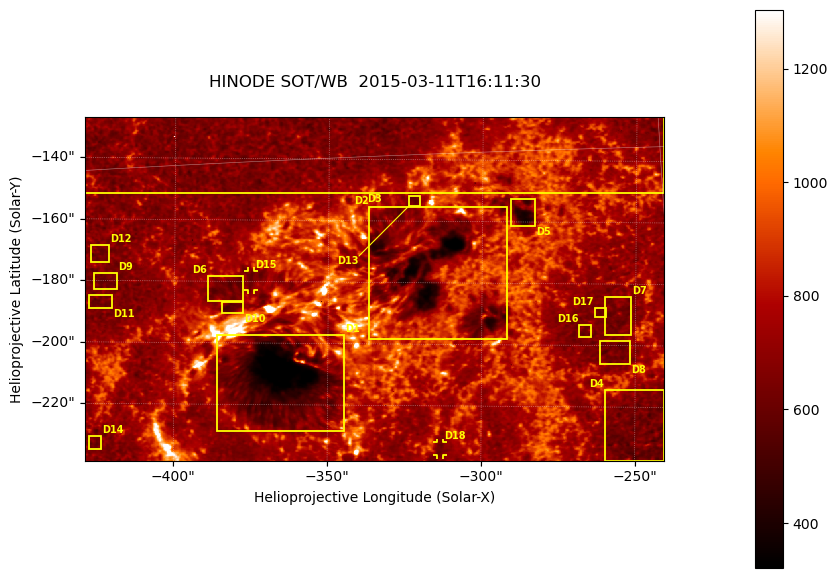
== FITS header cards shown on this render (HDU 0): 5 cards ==
TELESCOP= 'HINODE'
INSTRUME= 'SOT/WB'
DATE_OBS= '2015-03-11T16:11:30.419'
CTYPE1  = 'Solar-X'
CTYPE2  = 'Solar-Y'

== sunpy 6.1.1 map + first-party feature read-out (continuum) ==
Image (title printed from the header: HINODE SOT/WB  2015-03-11T16:11:30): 864 x 512 px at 0.218 arcsec/px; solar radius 966 arcsec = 4431 px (partial field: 0.7% of the solar disc is inside the frame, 100% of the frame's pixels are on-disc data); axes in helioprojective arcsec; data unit not stated in the header (colour bar unlabelled)
Orientation: roll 0.412 deg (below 1 deg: not rotated)
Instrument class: CONTINUUM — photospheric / low-chromospheric filtergram (Ca II H line): granulation and sunspots, dark-feature search
Dark features (sunspots / pores): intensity divided by the frame's on-disc median (partial field: no limb-darkening profile); reference = the frame's on-disc median (the 8%-of-disc-diameter window exceeds this field); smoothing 3 px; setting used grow <= 0.84, no closing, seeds <= 0.84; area >= 110 px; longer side >= 6 px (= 1.3 arcsec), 3 px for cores <= 0.7; partial field; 18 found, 18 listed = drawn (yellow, D1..; 2 of them under ~3 arcsec drawn as corner ticks so the feature stays visible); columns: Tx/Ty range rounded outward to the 1 arcsec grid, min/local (2 s.f., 1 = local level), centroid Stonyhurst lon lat
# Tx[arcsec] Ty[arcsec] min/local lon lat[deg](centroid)
D1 -386..-344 -229..-197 0.35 -24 -19
D2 -337..-291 -199..-155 0.4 -20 -17
D3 -430..-241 -152..-125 0.51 -23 -15
D4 -260..-240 -238..-214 0.68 -16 -21
D5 -291..-283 -162..-152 0.51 -18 -16
D6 -390..-377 -187..-178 0.73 -24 -17
D7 -260..-251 -197..-184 0.75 -16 -18
D8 -262..-251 -206..-198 0.72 -16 -19
D9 -427..-418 -183..-177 0.77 -27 -17
D10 -385..-377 -191..-186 0.68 -24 -18
D11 -428..-420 -190..-184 0.74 -27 -18
D12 -428..-421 -174..-168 0.72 -27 -17
D13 -324..-320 -155..-151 0.75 -20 -16
D14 -428..-423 -235..-230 0.77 -28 -20
D15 -377..-374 -183..-176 0.77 -24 -17
D16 -269..-264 -198..-193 0.76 -17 -19
D17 -264..-259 -191..-188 0.79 -16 -18
D18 -315..-312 -236..-232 0.78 -20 -21